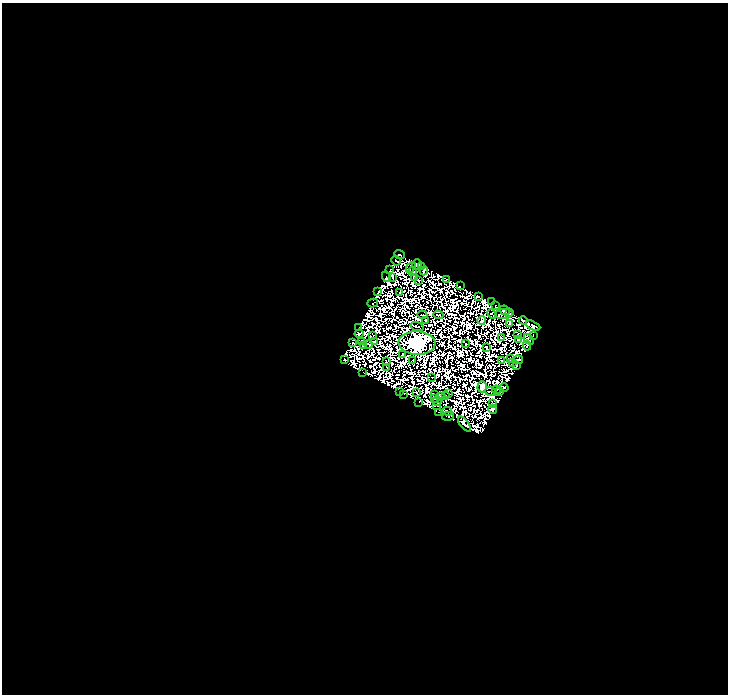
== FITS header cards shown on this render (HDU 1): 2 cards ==
NAXIS1  =                  726
NAXIS2  =                  692

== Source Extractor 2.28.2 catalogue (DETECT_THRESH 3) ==
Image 726 x 692 px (HDU 1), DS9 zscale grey, 1 PNG px = 1 image px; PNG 730 x 696 px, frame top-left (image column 1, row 692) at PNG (2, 3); each listed source drawn as its Kron ellipse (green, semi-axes under 4 px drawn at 4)
Background 0.0233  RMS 2.3e-06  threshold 6.80e-06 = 3 sigma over >= 5 px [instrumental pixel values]
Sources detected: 192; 109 with non-positive FLUX_AUTO (blend fragments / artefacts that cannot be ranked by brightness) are neither listed nor drawn; the other 83 listed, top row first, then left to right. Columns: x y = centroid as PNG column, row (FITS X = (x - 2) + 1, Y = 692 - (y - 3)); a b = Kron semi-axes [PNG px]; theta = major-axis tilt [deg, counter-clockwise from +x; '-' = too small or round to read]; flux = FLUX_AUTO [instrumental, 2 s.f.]
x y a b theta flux
399 255 5 3 - 0.75
396 261 5 2 - 1
417 265 5 4 - 0.99
422 266 3 2 - 0.28
411 267 6 2 48 0.13
390 270 2 2 - 0.49
413 271 4 3 - 2.7
424 271 4 2 - 0.67
386 277 5 3 - 0.53
392 277 4 2 - 0.097
414 277 4 2 - 0.41
418 280 3 2 - 1.8
446 280 4 3 - 1.9
460 286 2 2 - 0.27
378 291 3 2 - 1.7
400 292 3 2 - 1.1
478 296 4 3 - 0.93
492 302 2 2 - 0.4
373 303 5 2 - 1.1
495 305 3 2 - 0.49
505 310 5 3 - 2.5
509 313 4 3 - 3.2
492 314 5 2 - 0.041
504 314 9 5 5 3.3
422 315 5 2 - 0.64
438 315 5 2 - 0.098
426 320 3 2 - 1.1
482 320 4 3 - 0.25
523 320 4 3 - 0.92
510 323 3 3 - 1.3
417 326 7 2 -16 0.25
533 326 7 4 -26 3.6
358 327 2 2 - 0.072
359 334 4 3 - 4.2
518 335 3 2 - 0.96
372 336 3 2 - 0.046
533 336 3 2 - 1.1
501 338 4 2 - 0.45
518 339 4 3 - 2
529 339 6 4 -50 0.91
362 341 4 2 - 0.59
353 342 3 2 - 1.2
374 342 3 2 - 0.82
417 343 18 12 -3 1200
368 344 4 2 - 0.019
466 344 2 2 - 0.17
527 345 5 3 - 1.4
363 346 3 2 - 0.28
486 347 4 2 - 1.1
402 354 2 2 - 0.52
511 358 4 3 - 3.4
344 360 3 2 - 1.2
413 360 3 2 - 0.26
518 360 5 3 - 1
501 361 2 2 - 0.6
386 362 3 3 - 0.3
512 363 3 2 - 0.52
517 366 3 2 - 1.3
387 368 3 2 - 0.22
363 373 2 2 - 0.1
432 377 2 2 - 0.34
482 387 5 5 - 24
504 388 4 2 - 1.1
496 390 4 2 - 1.3
500 391 2 2 - 0.61
400 392 3 2 - 1.2
490 392 6 2 -14 0.82
417 393 4 2 - 0.7
404 394 3 2 - 0.12
435 394 4 2 - 0.41
449 394 2 2 - 0.83
440 396 4 2 - 0.51
446 396 2 2 - 0.3
434 398 2 2 - 0.67
437 401 4 2 - 0.93
419 402 3 2 - 1
492 404 3 2 - 2.1
437 405 3 2 - 0.064
493 409 4 4 - 3.4
447 411 5 2 - 0.24
439 412 4 2 - 0.085
448 416 6 3 14 0.11
465 424 9 4 -53 3.8
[109 non-positive-flux detections neither listed nor drawn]